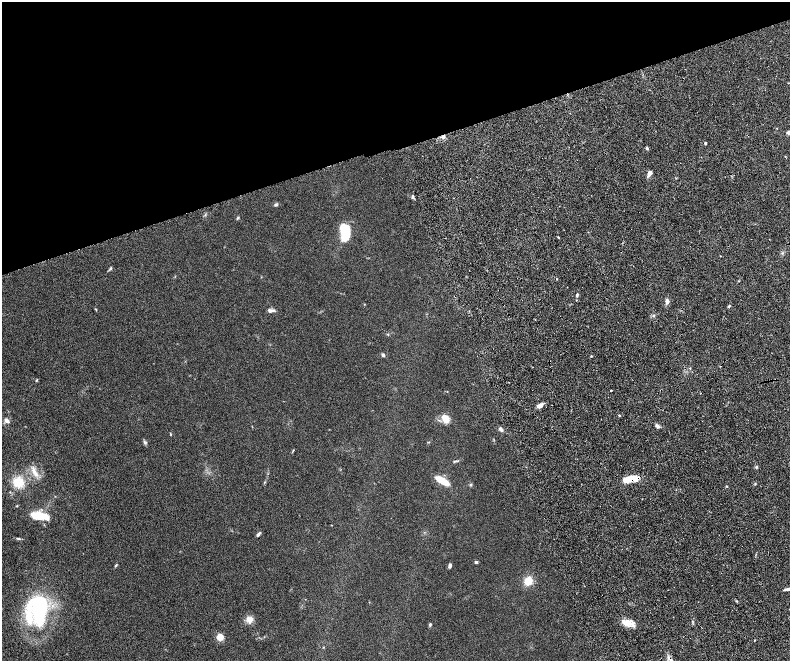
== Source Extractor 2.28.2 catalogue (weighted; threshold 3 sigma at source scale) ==
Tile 3 of 4 x 4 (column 3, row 1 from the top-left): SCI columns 3209-4784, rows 4285-5601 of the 6416 x 5807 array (HDU 1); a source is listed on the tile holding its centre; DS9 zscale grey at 2 x 2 block average (1 PNG px = mean of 2 x 2 image px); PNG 792 x 663 px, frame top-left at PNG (2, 2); no overlay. Shown black and unused: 23% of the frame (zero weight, under 4 of 8 exposures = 3% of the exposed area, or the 3 px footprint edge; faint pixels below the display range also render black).
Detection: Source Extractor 2.28.2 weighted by HDU 2 'WHT'; one run over the whole footprint, this tile lists its part. Background 0.0947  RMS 0.0063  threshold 0.0258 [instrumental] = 3 sigma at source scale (4.09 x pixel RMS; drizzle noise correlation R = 1.36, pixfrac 0.8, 0.05/0.05 arcsec/px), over >= 5 px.
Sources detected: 54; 1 cosmic-ray / hot-pixel residue — not listed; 2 inside a brighter listed object's ellipse — not listed separately; the other 51 listed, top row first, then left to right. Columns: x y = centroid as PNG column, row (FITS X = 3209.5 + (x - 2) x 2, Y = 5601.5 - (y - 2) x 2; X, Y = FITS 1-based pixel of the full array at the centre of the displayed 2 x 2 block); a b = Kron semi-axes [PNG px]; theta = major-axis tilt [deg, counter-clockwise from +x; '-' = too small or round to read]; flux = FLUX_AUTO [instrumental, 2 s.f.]
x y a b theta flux
443 136 5 3 - 2.7
705 143 3 3 - 1.7
647 148 5 3 - 1.7
649 173 7 4 59 5.6
413 197 4 3 - 2.2
276 205 5 4 - 1.9
238 218 4 3 - 1.2
345 232 14 8 -80 56
558 237 3 2 - 0.75
110 268 5 3 - 1.5
667 301 5 4 - 5
729 306 4 2 - 1.4
95 309 4 2 - 0.88
271 310 8 4 0 4.3
383 355 4 3 - 2.4
591 356 2 2 - 0.81
36 380 4 2 - 0.95
611 391 3 2 - 0.83
701 393 2 2 - 0.52
539 405 7 5 26 6.5
619 415 3 2 - 0.85
445 418 11 7 -61 11
7 420 7 5 -37 4.4
658 427 4 4 - 2.4
501 429 5 3 - 4
171 434 4 2 - 0.81
145 442 5 4 - 2.2
293 450 3 2 - 0.82
455 461 6 3 18 1.6
526 467 2 2 - 0.72
756 467 3 3 - 1.3
35 473 13 5 -62 9.4
630 479 18 6 9 25
442 481 14 5 -31 28
18 482 13 12 - 25
471 484 4 4 - 1.5
727 486 3 2 - 0.85
37 516 16 9 -8 24
259 534 6 3 49 2.7
18 538 6 3 -5 1.8
476 562 4 3 - 2.1
116 565 4 3 - 1.5
450 566 5 3 - 3.4
528 581 8 6 71 18
788 589 10 3 11 5.7
737 601 3 2 - 0.92
38 610 26 16 -83 140
250 619 9 8 - 8.8
629 622 14 6 -16 13
430 625 4 3 - 1.8
220 637 3 3 - 64
Overlapping masked pixels (flux is a lower limit): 3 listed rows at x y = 443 136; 701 393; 630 479
Isophote crosses this tile's border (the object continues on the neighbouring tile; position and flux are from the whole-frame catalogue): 1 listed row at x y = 788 589
Diffuse or blended objects may show on this block-average render without a row.